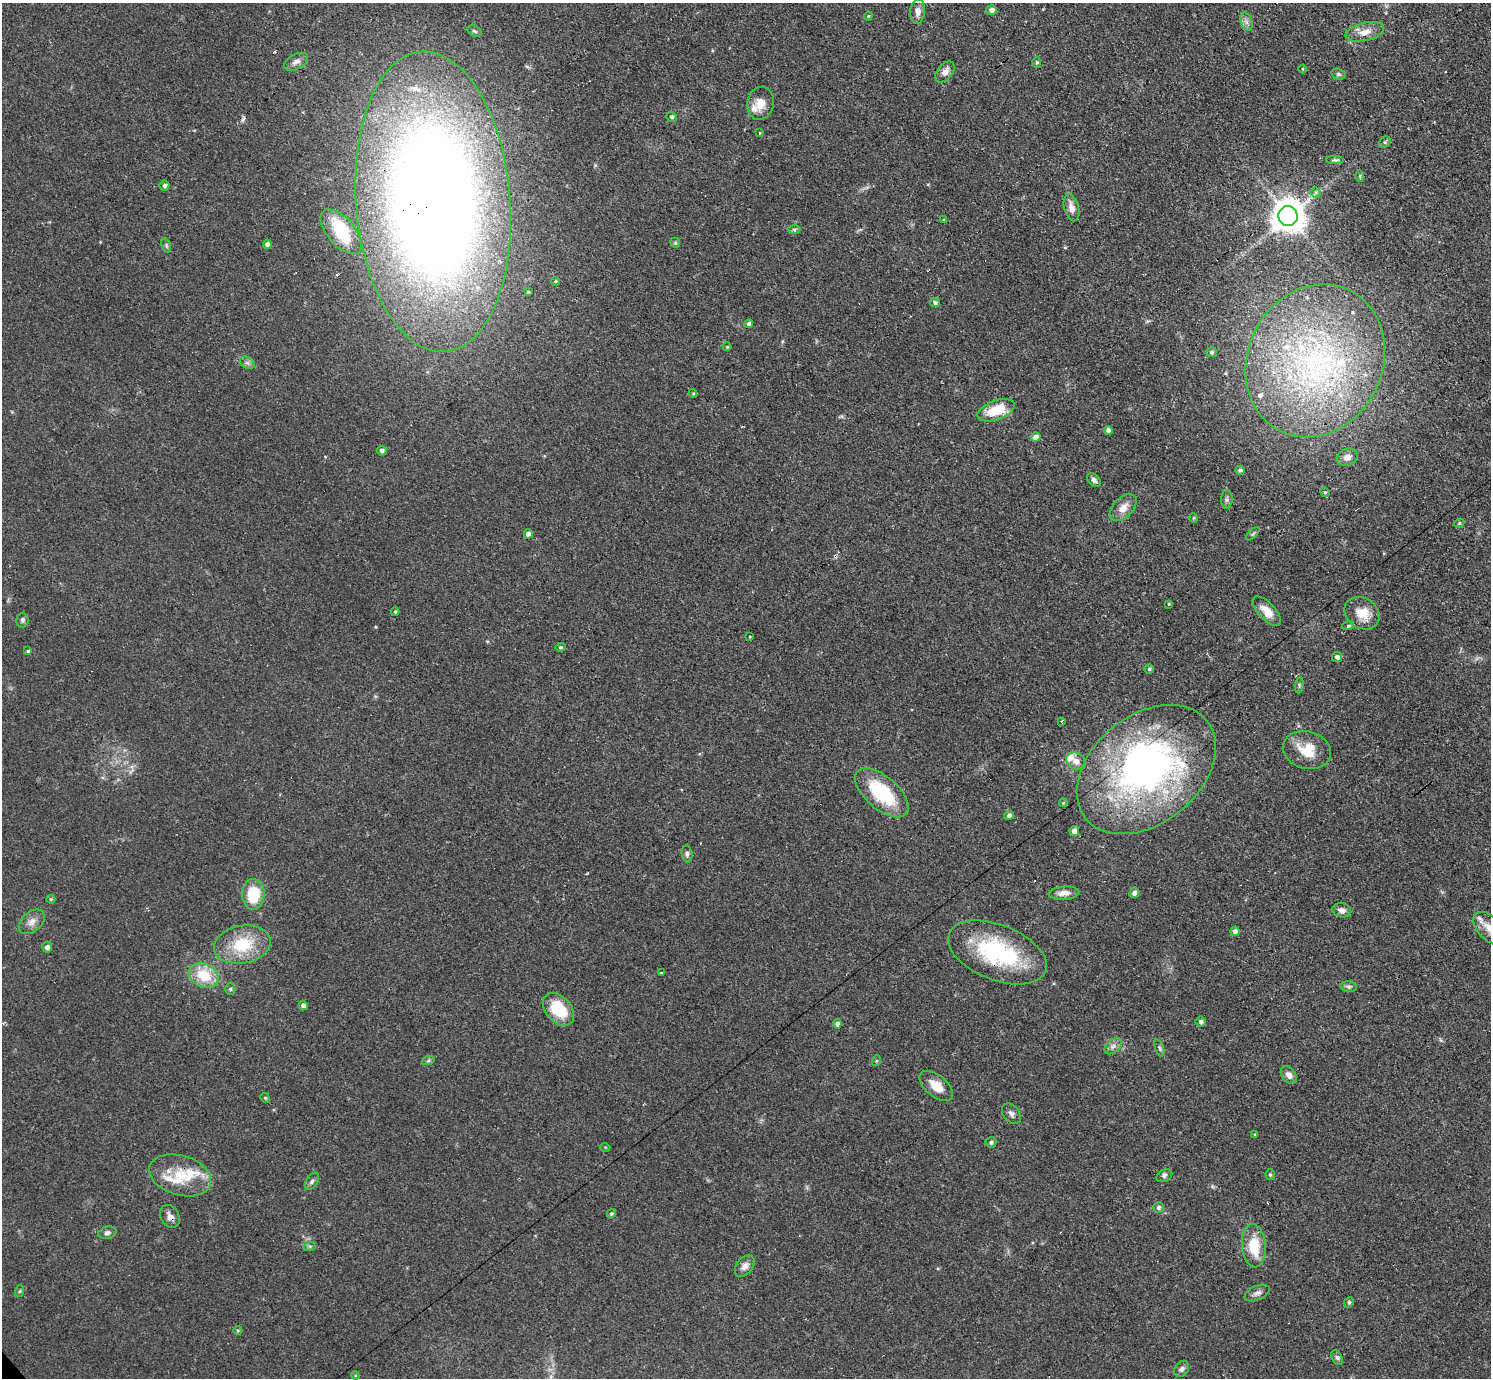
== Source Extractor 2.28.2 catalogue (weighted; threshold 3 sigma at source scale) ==
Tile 10 of 4 x 4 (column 2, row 3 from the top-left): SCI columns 1553-3041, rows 1706-3081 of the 6126 x 6131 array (HDU 1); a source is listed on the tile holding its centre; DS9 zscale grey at full resolution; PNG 1493 x 1380 px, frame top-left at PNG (2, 3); each listed source drawn as its Kron ellipse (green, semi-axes under 4 px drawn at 4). Shown black and unused: <1% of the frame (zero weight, under 3 of 4 exposures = <1% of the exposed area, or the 3 px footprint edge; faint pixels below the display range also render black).
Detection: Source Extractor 2.28.2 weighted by HDU 2 'WHT'; one run over the whole footprint, this tile lists its part. Background 0.0738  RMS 0.006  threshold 0.027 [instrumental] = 3 sigma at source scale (4.5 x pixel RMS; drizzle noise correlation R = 1.50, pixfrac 1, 0.05/0.05 arcsec/px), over >= 5 px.
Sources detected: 140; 2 inside a brighter object's white glare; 2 cosmic-ray / hot-pixel residue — neither listed nor drawn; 16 inside a brighter listed object's ellipse — not listed separately; the other 120 listed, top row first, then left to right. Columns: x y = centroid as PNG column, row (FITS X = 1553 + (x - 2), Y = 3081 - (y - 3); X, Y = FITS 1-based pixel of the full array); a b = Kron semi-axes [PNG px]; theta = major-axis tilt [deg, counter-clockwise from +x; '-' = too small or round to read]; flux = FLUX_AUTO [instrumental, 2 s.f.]
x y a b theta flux
991 10 5 5 - 2.9
918 11 12 7 86 3.3
868 16 4 4 - 0.6
1246 22 9 5 -70 2.4
475 31 8 5 -27 1.1
1365 32 20 9 13 6.9
296 62 13 7 29 3
1037 62 5 4 - 0.93
1303 69 4 3 - 0.49
945 72 12 7 51 3.9
1338 74 7 5 -17 1.2
760 103 17 13 80 7.4
672 117 5 5 - 1.1
760 133 4 4 - 0.49
1385 142 6 5 - 1.2
1335 160 9 4 0 1.2
1360 176 6 4 -90 0.82
164 186 5 5 - 1.5
1316 192 5 5 - 1.2
433 202 151 77 -85 1100
1072 208 14 7 -75 4.8
1288 216 10 9 - 1200
944 220 4 3 - 0.71
794 229 6 4 -1 1
341 232 27 13 -49 24
675 243 5 4 - 0.84
267 244 4 4 - 2.6
166 246 7 4 -71 1.1
555 281 5 4 - 0.91
528 292 4 3 - 0.68
935 302 5 4 - 1.2
749 324 4 4 - 2.3
727 347 4 4 - 0.62
1211 352 5 5 - 1.1
1315 361 78 67 63 180
247 363 8 5 -30 1.7
693 393 4 4 - 0.61
996 410 19 9 20 19
1108 430 4 4 - 2.4
1036 437 5 4 - 3.6
382 451 5 4 - 2
1347 457 11 8 23 4.2
1240 470 5 4 - 1.4
1094 480 8 5 -45 2
1325 492 5 4 - 0.78
1227 499 9 5 87 1.5
1123 508 16 10 45 6.2
1193 518 5 3 - 0.65
1459 523 5 4 - 0.91
528 534 4 4 - 3.8
1253 534 8 3 45 0.9
1169 605 3 3 - 1.6
1267 611 18 8 -46 8.4
395 612 4 3 - 0.83
1362 613 18 15 -34 11
22 620 7 6 - 1.4
1348 626 6 4 18 0.77
750 636 3 2 - 0.54
560 647 5 4 - 0.8
28 651 4 3 - 0.88
1337 657 5 5 - 2
1149 669 4 4 - 0.97
1299 685 8 4 83 1
1061 722 3 2 - 1.3
1307 750 24 18 -16 16
1076 761 10 8 -32 4.6
1146 769 78 54 39 250
882 793 32 16 -41 39
1063 803 4 3 - 0.61
1009 815 5 4 - 2.4
1074 831 5 4 - 3.5
687 854 8 5 -83 1.5
1064 893 15 6 5 4.2
1134 893 5 5 - 1.9
253 894 15 11 89 23
51 899 4 4 - 0.78
1342 910 10 7 -13 3.3
32 922 15 9 41 4.6
1490 928 20 11 -46 8.1
1235 931 5 4 - 3.2
242 945 28 19 10 26
47 947 5 5 - 2.3
997 952 52 27 -22 64
661 973 3 3 - 1.6
204 975 15 11 -29 18
1349 987 8 5 -7 1.4
230 989 5 5 - 0.95
303 1006 4 4 - 2.5
559 1009 19 12 -49 20
1201 1022 5 5 - 1.7
837 1024 4 4 - 2.3
1113 1046 10 6 40 2.5
1159 1048 9 4 -72 1.2
428 1061 6 4 19 0.93
876 1061 5 3 - 0.6
1289 1075 10 6 -51 3.8
936 1086 20 10 -40 8.7
265 1098 5 4 - 0.85
1011 1114 11 8 -50 2.5
1255 1135 4 3 - 0.77
991 1142 5 5 - 1.3
605 1147 5 3 - 0.49
180 1175 32 20 -16 20
1270 1175 5 4 - 0.76
1164 1176 8 6 29 1.8
312 1181 9 5 55 1.5
1158 1207 5 5 - 1.5
611 1214 5 4 - 1
170 1216 12 9 -60 3.7
107 1233 9 6 14 2
310 1246 6 4 17 1
1254 1246 22 12 -85 19
745 1266 12 8 51 3.6
20 1291 6 4 71 0.75
1257 1293 13 7 24 2.6
1349 1302 6 4 43 0.96
238 1330 4 3 - 0.56
1337 1358 8 5 -63 1.4
1182 1369 9 6 55 1.9
355 1375 4 3 - 0.52
Overlapping masked pixels (flux is a lower limit): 5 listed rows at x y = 433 202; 1288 216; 1146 769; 997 952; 170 1216
Isophote crosses this tile's border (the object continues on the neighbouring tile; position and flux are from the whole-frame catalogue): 1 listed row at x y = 1490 928